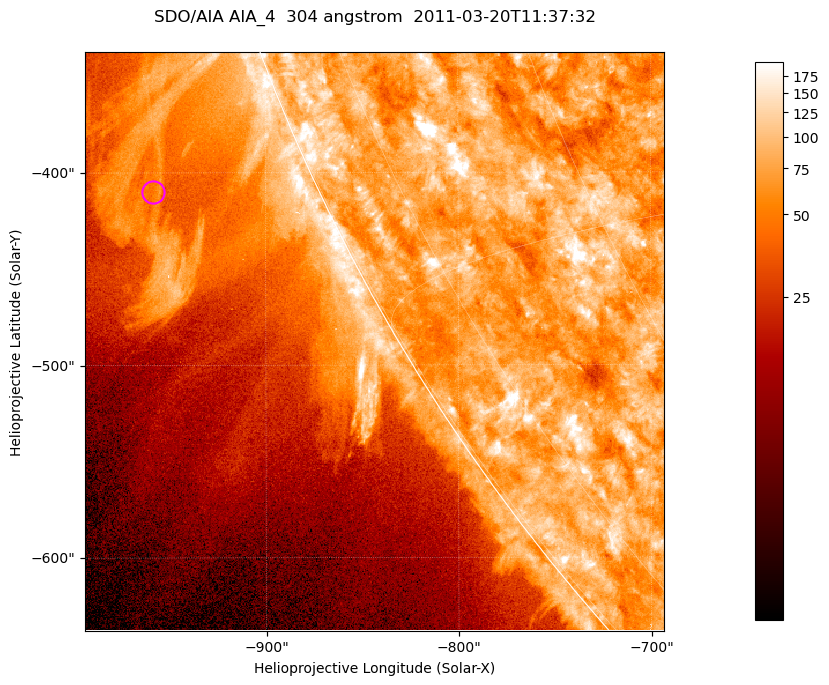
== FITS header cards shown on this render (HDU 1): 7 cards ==
TELESCOP= 'SDO/AIA '           / For AIA: SDO/AIA
INSTRUME= 'AIA_4   '           / For AIA: AIA_ATA1, AIA_ATA2, AIA_ATA3 or AIA_AT
WAVELNTH=                  304 / [angstrom] Wavelength
WAVEUNIT= 'angstrom'           / Wavelength unit: angstrom
DATE-OBS= '2011-03-20T11:37:32.133' / [ISO] Date when observation started; ISO 8
CTYPE1  = 'HPLN-TAN'           / CTYPE1; Typically HPLN
CTYPE2  = 'HPLT-TAN'           / CTYPE2; Typically HPLT

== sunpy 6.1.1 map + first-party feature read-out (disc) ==
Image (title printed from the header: SDO/AIA AIA_4  304 angstrom  2011-03-20T11:37:32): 501 x 501 px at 0.6 arcsec/px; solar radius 964 arcsec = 1606 px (partial field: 1.4% of the solar disc is inside the frame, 44% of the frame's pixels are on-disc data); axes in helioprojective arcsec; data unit not stated in the header (colour bar unlabelled)
Orientation: roll -0.132 deg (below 1 deg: not rotated)
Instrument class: DISC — disc imager (sunpy class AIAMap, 304 A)
Bright regions (active regions / flare kernels): reference = the on-disc median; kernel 5 px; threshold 5 sigma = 117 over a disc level ~76.8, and >= 1.15x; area >= 251 px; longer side >= 6 px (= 3.6 arcsec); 0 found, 0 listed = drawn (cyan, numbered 1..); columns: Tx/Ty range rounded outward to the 2 arcsec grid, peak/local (2 s.f.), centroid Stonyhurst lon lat
Off-limb structures (1.02-1.3 R_sun): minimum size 125 px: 4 found; the strongest spans PA ~110..115 deg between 1.02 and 1.15 R_sun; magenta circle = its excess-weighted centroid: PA ~115 deg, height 1.08 R_sun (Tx ~-958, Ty ~-410 arcsec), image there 2.2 x the reference